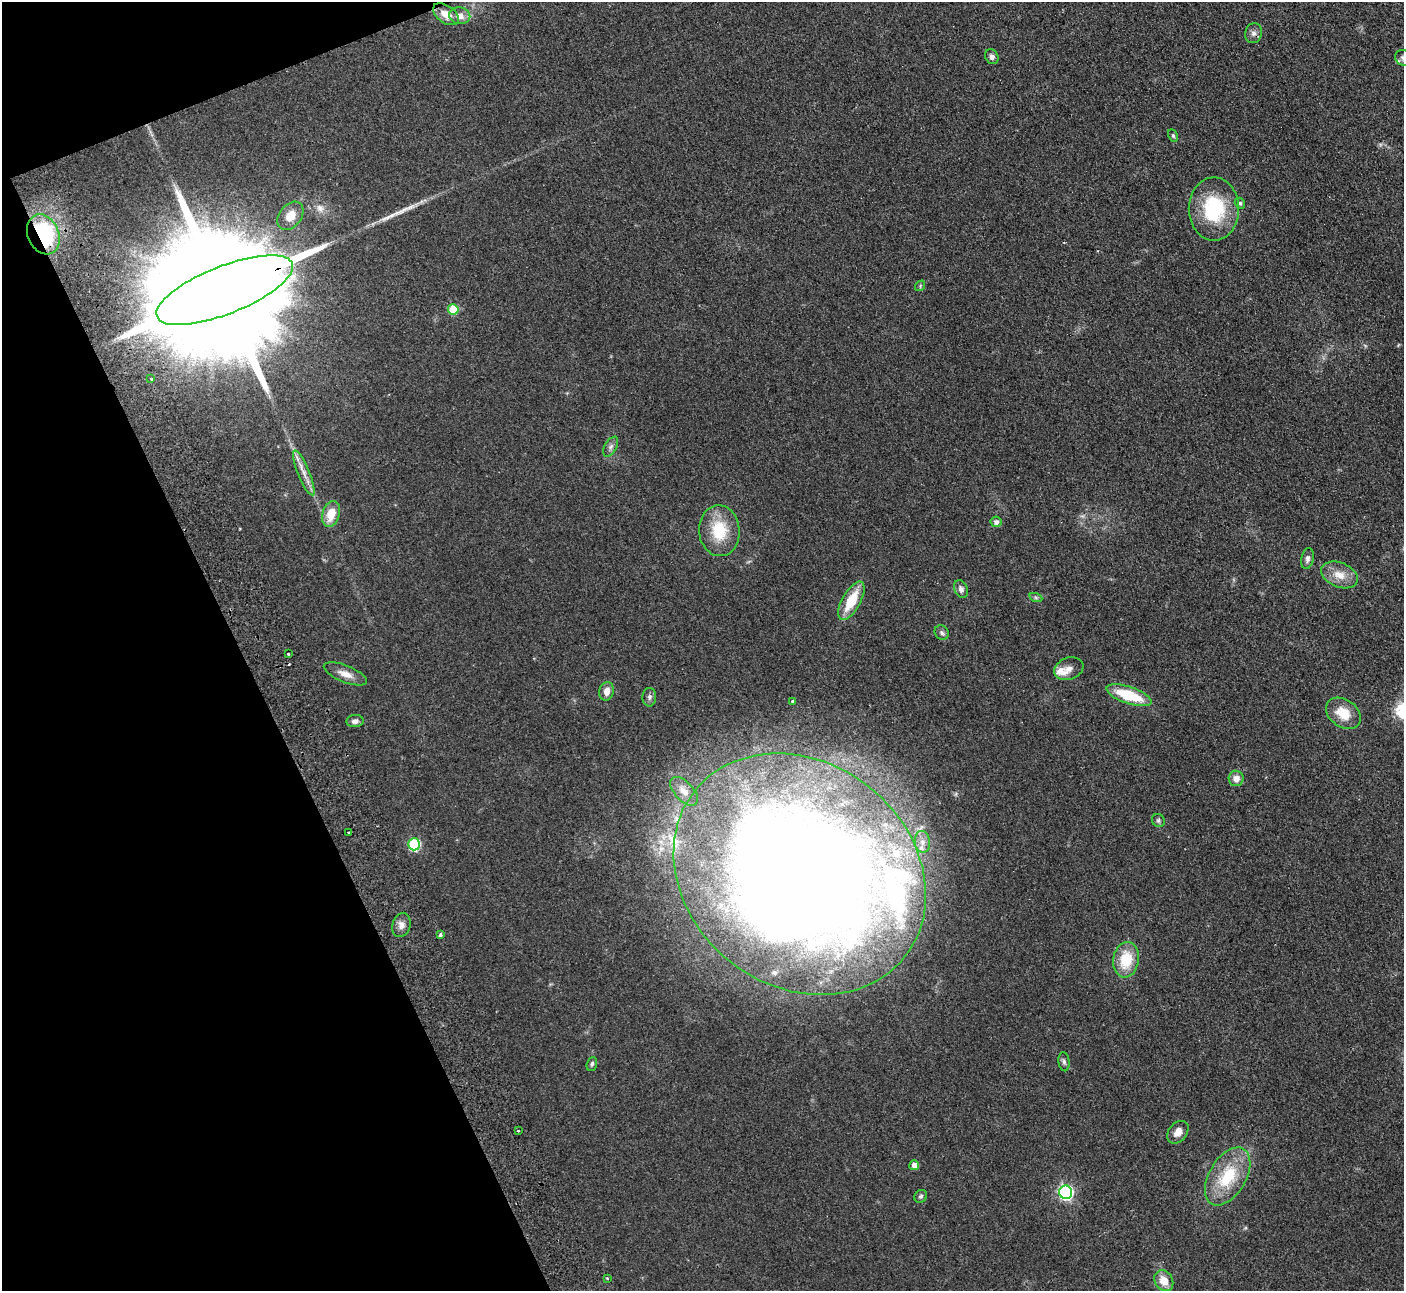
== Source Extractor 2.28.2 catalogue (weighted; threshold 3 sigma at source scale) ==
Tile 5 of 4 x 4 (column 1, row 2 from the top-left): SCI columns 54-1455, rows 2759-4047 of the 5715 x 5648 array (HDU 1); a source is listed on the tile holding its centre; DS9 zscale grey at full resolution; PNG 1406 x 1293 px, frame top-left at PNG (2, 2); each listed source drawn as its Kron ellipse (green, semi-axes under 4 px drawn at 4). Shown black and unused: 19% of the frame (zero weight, under 2 of 3 exposures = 3% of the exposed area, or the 3 px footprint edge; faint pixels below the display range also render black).
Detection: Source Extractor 2.28.2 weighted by HDU 2 'WHT'; one run over the whole footprint, this tile lists its part. Background 0.0949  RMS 0.0097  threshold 0.0439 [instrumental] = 3 sigma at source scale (4.5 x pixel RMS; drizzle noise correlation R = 1.50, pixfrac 1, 0.05/0.05 arcsec/px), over >= 5 px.
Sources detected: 64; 3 inside a brighter object's white glare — neither listed nor drawn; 7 inside a brighter listed object's ellipse — not listed separately; the other 54 listed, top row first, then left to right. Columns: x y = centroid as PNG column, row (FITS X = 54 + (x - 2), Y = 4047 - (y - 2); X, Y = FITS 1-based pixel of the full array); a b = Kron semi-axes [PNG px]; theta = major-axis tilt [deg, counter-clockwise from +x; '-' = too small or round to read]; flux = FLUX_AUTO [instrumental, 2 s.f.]
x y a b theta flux
446 14 14 8 -35 12
460 16 10 8 -12 8
1253 33 10 8 75 4.1
992 57 8 6 -58 3.2
1403 58 8 7 - 2.9
1173 135 6 4 -63 1.6
1240 203 6 5 - 1.9
1214 209 32 25 90 64
290 216 16 11 51 14
43 234 21 15 -67 99
920 286 6 4 51 1.2
225 290 73 24 22 83000
453 309 5 5 - 36
151 379 4 3 - 1.7
611 447 11 6 60 3.4
304 473 24 6 -68 8.4
331 514 13 8 74 17
996 522 5 5 - 3.9
719 531 25 20 -86 37
1307 559 11 6 78 3.5
1339 575 19 12 -23 14
961 589 9 6 -68 4.1
1036 598 6 4 -19 1.7
851 601 21 9 61 27
942 633 8 6 -48 2.5
288 654 3 3 - 1.6
1069 669 15 11 20 7
345 674 23 8 -22 9.4
607 691 9 7 77 7
1129 695 23 8 -19 42
649 697 9 7 88 3.1
792 701 3 3 - 5.7
1343 713 19 13 -35 20
355 721 8 6 5 3.8
1236 778 8 7 - 7.2
684 791 18 9 -47 9.6
1158 820 7 6 - 1.9
348 832 3 3 - 2.8
922 842 11 7 -83 5.5
414 844 6 6 - 81
800 874 134 112 -38 2400
401 925 12 9 75 5.7
440 935 4 3 - 3.3
1126 960 18 13 82 30
1064 1062 9 5 -84 2.4
592 1064 7 5 71 1.8
518 1131 3 2 - 1.2
1178 1132 13 9 51 7.5
914 1165 5 5 - 6.7
1228 1176 32 18 59 45
1066 1192 7 6 - 190
921 1196 7 6 - 2.1
607 1278 3 3 - 1.9
1164 1281 11 8 -59 13
Overlapping masked pixels (flux is a lower limit): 2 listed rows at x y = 43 234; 225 290
Isophote crosses this tile's border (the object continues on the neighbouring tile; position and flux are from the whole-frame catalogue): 1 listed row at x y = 1403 58